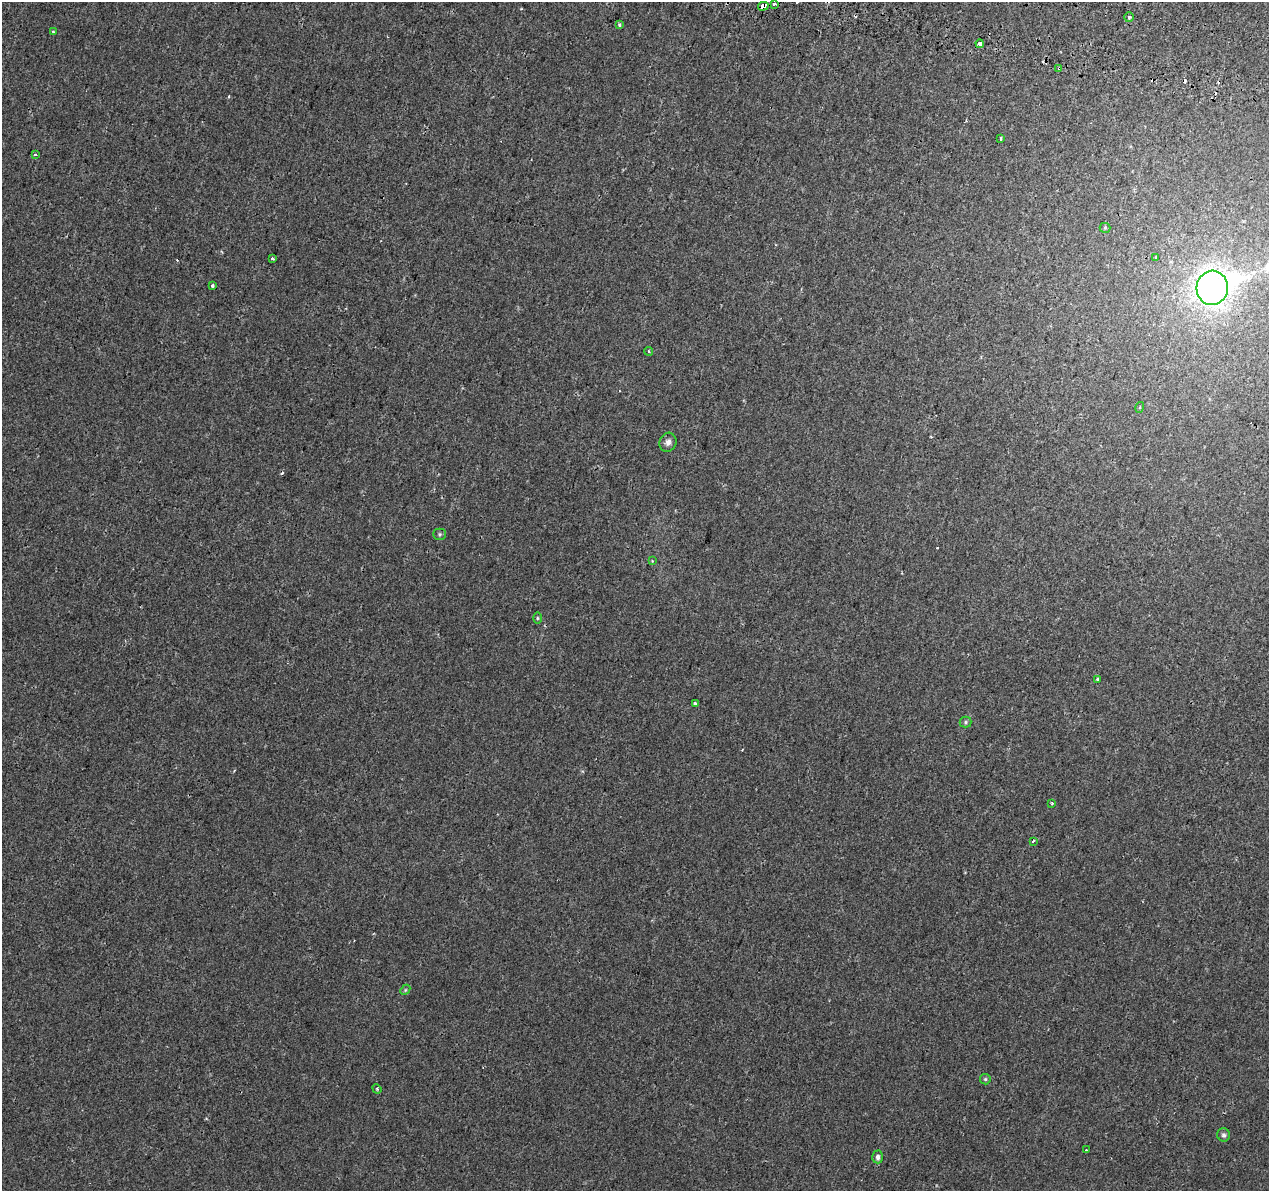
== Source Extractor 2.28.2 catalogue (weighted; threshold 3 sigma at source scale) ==
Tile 10 of 4 x 4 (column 2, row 3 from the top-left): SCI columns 1293-2559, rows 1530-2718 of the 5108 x 5377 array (HDU 1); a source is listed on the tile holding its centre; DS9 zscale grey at full resolution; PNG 1271 x 1193 px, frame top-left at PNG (2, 2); each listed source drawn as its Kron ellipse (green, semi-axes under 4 px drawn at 4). Shown black and unused: <1% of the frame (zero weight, under 2 of 3 exposures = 3% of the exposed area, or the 3 px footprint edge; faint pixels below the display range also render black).
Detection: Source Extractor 2.28.2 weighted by HDU 2 'WHT'; one run over the whole footprint, this tile lists its part. Background 0.00121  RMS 0.0038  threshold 0.017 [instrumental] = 3 sigma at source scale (4.5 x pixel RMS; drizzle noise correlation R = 1.50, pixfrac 1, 0.0396/0.0396 arcsec/px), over >= 5 px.
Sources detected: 42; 1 inside a brighter object's white glare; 10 cosmic-ray / hot-pixel residue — neither listed nor drawn; the other 31 listed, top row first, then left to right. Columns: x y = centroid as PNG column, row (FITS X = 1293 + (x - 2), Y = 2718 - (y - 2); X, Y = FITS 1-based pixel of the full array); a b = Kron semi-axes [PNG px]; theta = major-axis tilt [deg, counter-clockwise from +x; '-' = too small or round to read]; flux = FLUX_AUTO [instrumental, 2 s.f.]
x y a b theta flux
774 4 4 3 - 4.8
763 6 5 4 - 7.2
1129 17 5 5 - 0.71
619 24 4 4 - 0.6
53 32 3 3 - 0.48
980 44 4 4 - 3.9
1059 68 4 3 - 0.48
1001 139 3 3 - 0.98
35 155 4 3 - 1.4
1105 228 5 5 - 0.44
1155 258 3 3 - 0.98
273 259 3 3 - 0.76
212 286 3 3 - 0.94
1212 288 17 15 85 180
649 351 4 3 - 0.42
1140 407 5 3 - 0.35
668 442 9 8 - 1.6
440 534 6 5 - 0.62
652 561 4 4 - 0.32
537 618 5 3 - 0.41
1097 679 3 3 - 0.51
695 703 4 3 - 1.3
966 722 6 5 - 0.65
1052 803 4 3 - 0.41
1033 841 3 2 - 0.58
405 990 6 4 47 0.54
985 1079 5 5 - 0.55
377 1089 5 4 - 0.43
1224 1135 7 6 - 0.93
1086 1150 4 3 - 0.37
878 1157 6 5 - 1.3
Overlapping masked pixels (flux is a lower limit): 3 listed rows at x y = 763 6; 980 44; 1059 68